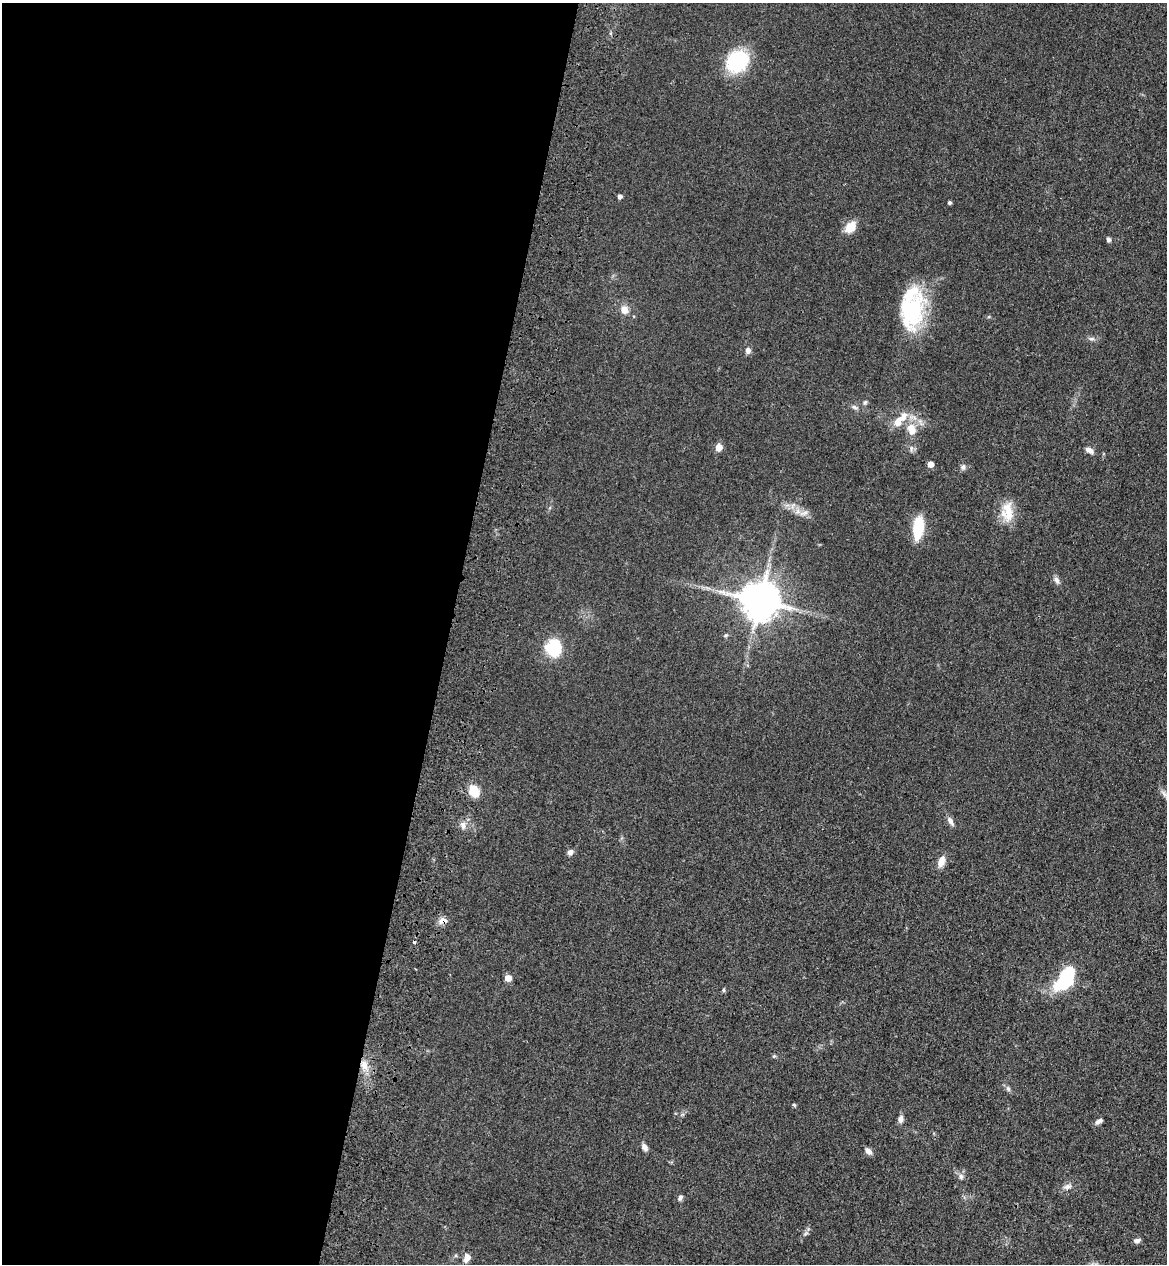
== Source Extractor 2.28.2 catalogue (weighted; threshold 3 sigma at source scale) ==
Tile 5 of 4 x 4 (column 1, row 2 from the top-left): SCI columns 241-1405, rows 2562-3823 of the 5260 x 5122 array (HDU 1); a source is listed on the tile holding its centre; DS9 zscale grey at full resolution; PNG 1169 x 1266 px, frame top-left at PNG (2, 3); no overlay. Shown black and unused: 38% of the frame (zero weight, under 3 of 4 exposures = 6% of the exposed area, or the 3 px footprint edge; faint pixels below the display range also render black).
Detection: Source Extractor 2.28.2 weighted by HDU 2 'WHT'; one run over the whole footprint, this tile lists its part. Background 0.0581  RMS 0.007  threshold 0.0313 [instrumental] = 3 sigma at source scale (4.5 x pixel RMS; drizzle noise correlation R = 1.50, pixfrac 1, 0.05/0.05 arcsec/px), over >= 5 px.
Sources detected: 51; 1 inside a brighter object's white glare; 1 cosmic-ray / hot-pixel residue — not listed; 2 inside a brighter listed object's ellipse — not listed separately; the other 47 listed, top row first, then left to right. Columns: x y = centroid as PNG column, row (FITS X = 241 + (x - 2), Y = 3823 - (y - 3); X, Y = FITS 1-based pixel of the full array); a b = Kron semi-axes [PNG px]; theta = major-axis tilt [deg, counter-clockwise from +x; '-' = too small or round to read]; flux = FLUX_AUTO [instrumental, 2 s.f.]
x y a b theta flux
737 61 21 17 42 55
620 196 4 4 - 2.3
949 203 3 3 - 1.5
850 227 16 11 49 8.3
1108 239 5 4 - 2
624 310 9 8 - 5.5
912 311 48 28 71 56
1091 339 8 4 -8 1.6
748 350 7 6 - 2.9
865 402 7 5 72 1.3
854 407 9 4 -35 1.5
903 417 14 9 59 7.1
912 429 16 11 -78 9.9
719 447 5 5 - 8.5
1089 450 11 6 -33 3.4
930 464 5 5 - 5
963 467 8 6 66 2
1007 512 26 16 -88 14
804 513 15 5 16 3.1
918 528 22 9 83 26
1057 580 10 6 -64 2.5
760 600 11 11 - 2100
726 635 5 5 - 1.1
554 648 15 13 -75 34
474 791 11 9 -66 14
1164 794 10 5 -54 2.6
950 821 13 6 -61 2.9
463 825 11 7 -77 3.4
570 852 7 6 - 2.7
941 861 13 7 71 5.6
443 920 12 8 10 4.2
508 978 8 7 - 3.7
1065 980 27 14 58 44
723 990 6 4 -90 0.91
774 1056 5 4 - 0.82
364 1065 14 8 -71 6.7
1008 1089 7 6 - 1.6
794 1105 5 4 - 0.86
901 1119 9 6 82 3.2
1099 1121 10 5 28 2.3
645 1147 9 6 -59 3.1
869 1151 9 6 -42 3.1
961 1177 7 7 - 2.1
1067 1186 11 7 7 3
680 1198 7 5 67 1.7
1137 1240 8 5 12 2.2
467 1257 8 6 64 5.6
Overlapping masked pixels (flux is a lower limit): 1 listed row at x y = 443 920